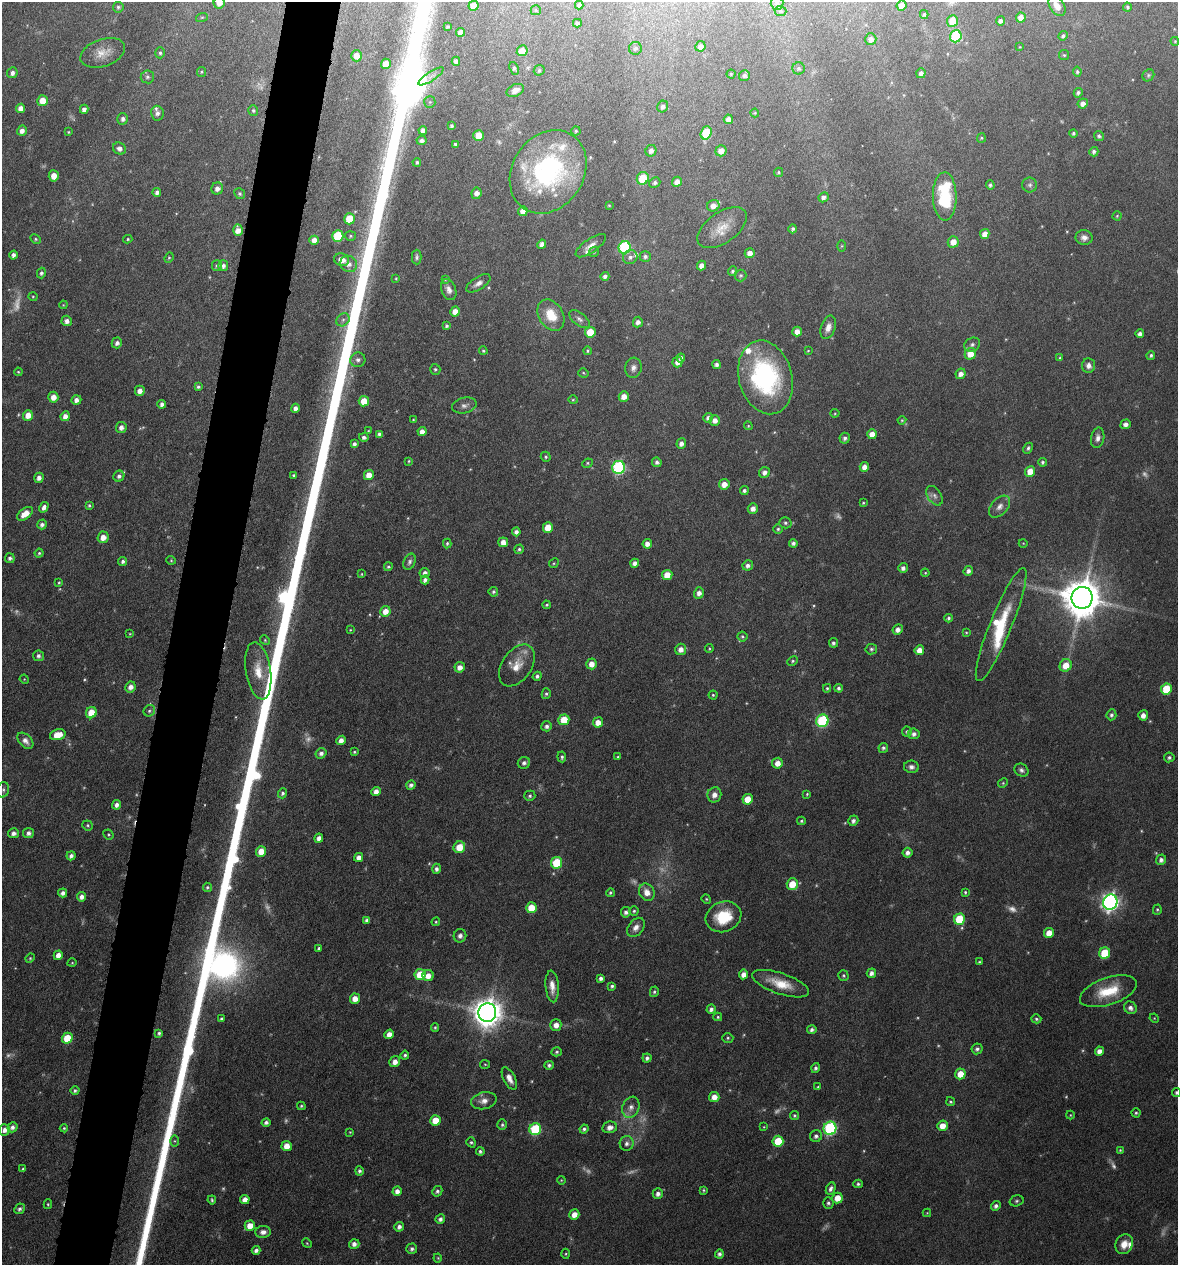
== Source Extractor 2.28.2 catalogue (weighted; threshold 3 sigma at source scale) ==
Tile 7 of 4 x 4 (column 3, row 2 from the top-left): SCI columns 2477-3652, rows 2532-3794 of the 5073 x 5061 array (HDU 1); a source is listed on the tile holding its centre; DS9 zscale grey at full resolution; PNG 1180 x 1267 px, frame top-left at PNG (2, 2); each listed source drawn as its Kron ellipse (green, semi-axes under 4 px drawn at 4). Shown black and unused: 5% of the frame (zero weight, under 4 of 8 exposures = <1% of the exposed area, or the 3 px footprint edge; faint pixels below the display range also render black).
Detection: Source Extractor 2.28.2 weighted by HDU 2 'WHT'; one run over the whole footprint, this tile lists its part. Background 0.0822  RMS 0.0036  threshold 0.0149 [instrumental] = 3 sigma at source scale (4.09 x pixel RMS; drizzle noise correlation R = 1.36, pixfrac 0.8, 0.05/0.05 arcsec/px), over >= 5 px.
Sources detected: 490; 31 too faint to see at this stretch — neither listed nor drawn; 11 inside a brighter listed object's ellipse — not listed separately; the other 448 listed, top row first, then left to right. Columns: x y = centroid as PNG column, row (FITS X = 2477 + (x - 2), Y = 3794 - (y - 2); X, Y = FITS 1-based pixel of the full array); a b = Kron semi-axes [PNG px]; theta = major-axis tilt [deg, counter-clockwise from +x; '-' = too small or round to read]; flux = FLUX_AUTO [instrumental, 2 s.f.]
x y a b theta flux
219 3 6 5 - 2.6
777 3 6 6 - 0.82
579 5 4 4 - 1
473 6 5 5 - 4.5
902 6 5 5 - 4.2
1057 6 11 7 -55 2.5
118 7 5 5 - 0.65
1127 7 4 4 - 0.5
536 10 5 5 - 0.4
780 11 6 5 - 0.53
924 14 4 3 - 0.52
202 17 6 4 18 0.43
1021 17 5 4 - 2.7
952 21 6 5 - 6.1
1000 21 4 4 - 1
577 23 4 4 - 0.56
448 27 3 3 - 0.45
461 32 4 4 - 2.2
956 36 6 6 - 23
1063 36 5 4 - 0.7
871 39 6 5 - 1.8
1175 41 4 3 - 0.35
700 46 5 5 - 1.7
1020 47 3 3 - 0.24
635 48 6 6 - 0.87
522 51 5 5 - 3.9
103 53 23 13 19 4.9
160 53 5 4 - 0.64
1064 55 5 5 - 0.46
357 56 5 5 - 3.5
456 61 4 4 - 1.3
386 64 5 5 - 5.4
514 68 7 4 -67 0.74
799 68 6 6 - 0.83
539 70 6 5 - 0.51
201 72 5 4 - 0.43
1077 72 5 4 - 0.6
12 73 5 5 - 1.3
921 73 5 4 - 1.4
731 74 4 4 - 0.42
744 75 5 5 - 0.84
1148 75 6 5 - 0.6
431 76 15 4 33 1.5
147 77 7 6 - 0.89
515 90 9 6 26 2.1
1078 93 5 4 - 0.88
43 101 5 5 - 4.7
430 102 6 5 - 0.51
1083 103 5 5 - 1.6
663 106 6 5 - 1.2
21 108 4 4 - 2.5
84 109 4 4 - 1.5
253 110 5 4 - 0.6
157 113 7 6 - 1.4
755 113 4 4 - 0.32
123 119 5 5 - 1.2
728 119 5 4 - 2.1
452 126 4 3 - 0.7
423 130 4 4 - 1.6
22 131 5 4 - 1.6
576 131 4 4 - 0.5
68 132 4 3 - 0.33
706 133 7 5 71 13
1073 133 4 4 - 0.65
479 135 5 5 - 4.8
1099 136 5 5 - 0.85
981 138 5 4 - 0.38
422 140 5 4 - 1.1
455 145 4 3 - 0.64
119 149 7 6 - 1.5
651 151 6 5 - 1.4
721 151 6 5 - 3
1094 152 5 4 - 0.97
417 162 4 4 - 0.62
548 172 44 35 56 54
779 172 4 4 - 0.49
54 176 5 5 - 3.4
643 178 6 5 - 8.5
677 182 5 5 - 2.7
655 183 5 5 - 0.84
990 185 5 4 - 0.67
1030 185 7 7 - 1
217 189 6 6 - 1.8
157 192 4 4 - 1.3
476 193 6 5 - 2
240 194 5 5 - 0.67
945 196 24 12 -89 21
824 197 5 4 - 1.4
609 205 3 2 - 0.27
713 206 6 5 - 2.4
523 211 5 4 - 3.3
1117 216 4 4 - 0.4
349 219 5 5 - 11
722 228 28 15 35 6.9
793 229 4 4 - 0.79
238 230 5 5 - 2.4
985 234 5 4 - 2.7
338 236 6 5 - 18
350 236 5 5 - 0.51
1084 237 8 7 - 1.7
35 239 5 4 - 0.49
128 239 4 4 - 0.45
314 240 5 4 - 2.6
953 242 5 5 - 3.5
542 244 5 4 - 1.6
591 246 18 7 35 2.3
842 246 6 4 89 0.4
625 247 6 6 - 38
594 252 5 4 - 0.44
750 253 5 5 - 2.2
13 255 4 4 - 1.3
417 257 7 5 90 0.73
630 257 7 6 - 1.2
645 257 5 5 - 0.97
169 258 5 4 - 0.44
342 260 8 6 -19 3.6
349 264 9 7 -44 2.1
217 265 5 5 - 0.65
223 266 5 5 - 1.1
701 266 5 4 - 1.9
733 271 5 4 - 0.69
41 273 5 4 - 0.88
741 275 6 6 - 0.58
605 276 4 4 - 1.1
396 278 4 3 - 0.28
445 279 4 3 - 0.36
478 283 14 6 32 1.7
449 290 11 7 -70 1.8
33 297 4 4 - 0.37
63 305 4 3 - 0.29
455 312 5 4 - 3
551 315 17 12 -58 7.1
579 319 12 6 -38 1.1
343 320 7 6 - 1.1
67 321 5 5 - 1.7
638 322 5 5 - 1.5
447 326 4 3 - 0.76
828 327 12 7 72 2.2
590 332 5 5 - 6.5
797 332 5 4 - 2.5
1140 334 4 4 - 1.2
117 343 5 5 - 1.3
972 345 8 6 30 0.95
483 351 4 4 - 0.49
587 351 4 3 - 0.44
808 351 3 3 - 0.28
970 354 6 5 - 4.2
1151 355 4 4 - 0.64
681 358 4 4 - 1.1
1060 358 4 4 - 0.32
358 360 7 7 - 1.3
677 362 5 5 - 2.2
716 364 4 4 - 1
1088 366 7 6 - 1.8
633 368 10 8 77 1.7
435 369 5 5 - 0.59
18 372 4 3 - 0.34
583 373 5 4 - 0.41
961 374 5 5 - 1.9
765 377 37 26 -75 47
198 387 4 4 - 0.67
140 391 5 5 - 2
624 396 5 5 - 2.9
53 397 5 5 - 2.8
76 400 5 4 - 1.6
573 400 4 4 - 0.36
364 401 5 5 - 4.7
162 404 4 4 - 1.4
464 405 12 7 13 1.6
295 408 4 4 - 1.5
835 413 4 4 - 0.35
28 415 5 5 - 3.4
65 416 5 4 - 2.1
708 418 5 4 - 1
413 420 3 3 - 0.27
715 420 5 5 - 2.1
902 420 4 4 - 0.39
1126 424 5 4 - 1.5
748 426 4 4 - 0.35
121 427 6 5 - 1.7
368 431 4 3 - 0.3
422 431 4 4 - 1.9
379 434 4 3 - 0.86
872 434 5 5 - 3.4
364 437 5 4 - 0.99
845 438 5 5 - 1.1
1098 438 10 6 80 1.6
681 443 5 4 - 1.5
354 444 4 4 - 1.1
1028 448 6 4 64 0.76
546 457 5 4 - 0.61
409 461 4 4 - 0.33
657 462 5 4 - 1
1043 462 4 4 - 0.65
587 463 5 4 - 0.5
619 467 6 6 - 47
864 467 5 4 - 2.1
1030 471 5 5 - 4.8
764 472 6 5 - 1.7
294 475 3 3 - 0.54
369 475 5 5 - 3.6
119 476 5 5 - 1
39 478 5 4 - 1.6
724 484 5 5 - 3
744 491 4 4 - 0.86
934 496 11 7 -58 1.4
863 503 4 4 - 0.37
89 505 3 3 - 0.49
44 507 5 4 - 1.6
999 507 13 8 47 2
753 509 5 5 - 1.8
25 514 9 5 35 4.4
785 523 6 5 - 0.7
42 524 5 4 - 1.2
548 527 5 5 - 6.3
778 529 5 5 - 0.59
516 532 4 4 - 1.4
103 537 6 5 - 3
503 542 5 5 - 2.6
447 543 5 3 - 0.53
793 543 4 4 - 1
1023 543 4 3 - 0.24
647 544 5 4 - 1.9
519 549 5 4 - 0.64
39 553 4 4 - 0.51
10 558 5 5 - 0.96
171 560 5 4 - 0.41
123 561 4 4 - 0.96
410 562 8 5 66 0.96
554 563 5 4 - 0.42
635 563 4 4 - 1.5
748 565 5 5 - 1.3
388 567 4 4 - 0.58
903 568 5 4 - 1.2
968 571 5 4 - 1.2
425 573 5 5 - 1.4
925 573 4 3 - 0.34
362 574 4 2 - 0.23
667 575 5 5 - 4.8
425 580 4 4 - 1.1
59 583 4 3 - 0.4
493 592 5 4 - 0.7
699 593 5 5 - 1.8
1082 598 11 10 - 1100
547 605 4 3 - 0.49
385 611 5 5 - 3.2
949 618 4 4 - 0.7
1001 625 61 11 68 15
350 630 4 3 - 0.28
898 630 5 5 - 1.8
966 633 4 3 - 0.33
130 634 4 3 - 0.29
742 637 5 5 - 0.57
265 640 5 4 - 0.39
833 643 5 4 - 0.84
681 649 6 5 - 2.2
709 649 4 3 - 0.35
871 649 6 5 - 0.66
919 650 5 4 - 3
38 656 5 5 - 1.1
793 661 5 4 - 0.51
591 664 5 5 - 3
517 665 23 14 56 6.1
1066 665 6 6 - 5.3
460 667 5 5 - 2.3
258 671 29 12 -81 7.3
537 676 4 4 - 0.88
24 679 5 4 - 0.3
130 687 6 5 - 1.8
827 688 4 3 - 0.43
838 688 4 4 - 0.86
1166 689 6 5 - 13
546 694 5 4 - 0.59
713 695 4 4 - 0.46
149 711 6 5 - 0.64
91 713 6 5 - 5.7
1111 715 5 5 - 0.86
1143 715 5 5 - 2.3
564 720 5 5 - 7.9
822 721 6 6 - 33
598 722 5 5 - 2.9
547 726 5 5 - 1.3
907 731 5 5 - 0.61
914 734 6 5 - 1.2
58 735 8 5 15 5
341 740 5 4 - 2
25 741 9 6 -46 1.9
883 748 5 4 - 0.85
354 752 3 3 - 0.39
321 753 5 5 - 1.3
562 757 5 4 - 0.64
618 757 4 3 - 0.37
1169 757 5 5 - 0.82
524 763 6 6 - 1.1
777 763 5 5 - 2.8
911 767 7 6 - 1.4
1021 770 7 6 - 0.98
1003 783 5 4 - 0.43
411 785 5 4 - 1.2
3 790 8 6 76 0.88
376 791 5 4 - 2.1
282 793 5 4 - 0.82
807 794 4 4 - 0.37
714 795 7 7 - 2
530 796 5 5 - 0.67
748 799 5 5 - 6
117 805 4 4 - 1.4
801 821 4 4 - 0.45
853 821 5 5 - 1.1
88 825 5 5 - 0.53
13 833 5 5 - 1.4
28 833 5 5 - 1.3
108 835 5 4 - 0.43
319 838 4 4 - 1.9
459 847 6 5 - 5.6
261 851 5 5 - 4.5
907 853 5 5 - 1.5
71 856 5 4 - 1.2
359 857 4 4 - 1.9
1161 860 5 5 - 1.4
556 863 6 5 - 12
436 869 5 4 - 1.2
792 884 6 5 - 5.9
207 887 5 4 - 0.55
647 892 9 7 -63 2.9
965 892 3 3 - 0.45
63 893 4 4 - 1.4
610 893 4 4 - 0.54
82 897 5 4 - 1.6
706 899 5 4 - 0.39
1110 902 8 7 - 150
531 908 5 5 - 6
1157 910 5 4 - 0.49
634 911 4 4 - 0.58
626 912 5 5 - 1.2
723 917 18 15 21 13
959 919 6 5 - 13
367 920 4 4 - 1.1
436 922 4 4 - 0.37
636 927 11 7 54 2.1
1049 933 5 5 - 3.7
460 936 7 6 - 1.2
319 948 4 3 - 0.58
1105 953 6 5 - 12
58 955 5 4 - 2.4
30 958 5 4 - 0.43
979 962 3 3 - 0.42
72 963 4 3 - 0.28
871 973 5 4 - 1.5
743 974 5 4 - 2.3
420 975 5 5 - 8.3
843 975 5 5 - 0.49
428 976 5 5 - 2.8
601 978 4 4 - 1.2
781 984 30 10 -19 7.8
552 986 16 6 -85 3
612 986 4 3 - 0.67
1108 991 30 13 19 12
654 992 5 4 - 0.57
355 999 5 5 - 3.3
1130 1008 7 6 - 1.4
711 1009 5 4 - 1.2
487 1013 9 9 - 520
718 1017 4 4 - 0.49
1154 1018 5 4 - 0.3
221 1019 4 3 - 0.57
1036 1019 5 4 - 0.61
556 1025 6 5 - 2.5
435 1028 4 3 - 0.5
812 1030 5 4 - 0.99
159 1033 4 4 - 0.73
389 1034 5 4 - 2.5
67 1038 5 5 - 7.3
728 1038 5 5 - 0.54
977 1049 6 5 - 0.99
1099 1051 4 4 - 1.8
557 1052 5 4 - 0.57
405 1055 4 4 - 0.68
647 1058 4 4 - 1
395 1062 6 5 - 2.3
485 1064 5 4 - 0.41
549 1065 4 4 - 0.86
815 1068 5 4 - 0.88
960 1074 5 5 - 4.9
509 1079 12 6 -62 2.4
818 1087 3 3 - 0.44
75 1091 4 4 - 0.76
1177 1092 4 4 - 0.78
714 1097 5 5 - 3.2
484 1101 13 8 13 2.5
950 1102 4 4 - 0.46
301 1106 4 4 - 0.48
631 1107 11 8 69 2.3
1136 1113 4 4 - 0.55
794 1115 4 4 - 0.52
1070 1115 4 4 - 0.31
435 1120 5 5 - 5.5
266 1122 4 4 - 1.1
502 1125 5 5 - 0.66
942 1126 5 5 - 3.3
12 1127 5 4 - 1.3
610 1127 7 6 - 2
764 1127 4 3 - 0.27
64 1128 4 4 - 0.47
830 1128 7 6 - 49
535 1129 6 6 - 26
584 1129 4 4 - 0.83
4 1130 5 5 - 1.6
350 1132 4 3 - 0.29
816 1136 6 6 - 1.1
175 1141 6 4 -89 0.48
778 1141 5 5 - 9.4
471 1142 5 4 - 0.57
627 1143 7 7 - 1.4
287 1146 5 5 - 3.6
1120 1150 4 4 - 0.38
480 1151 4 4 - 0.77
23 1169 4 4 - 0.53
359 1171 4 4 - 0.85
561 1180 4 3 - 0.29
858 1184 5 4 - 0.64
831 1189 6 4 66 1.2
704 1190 4 3 - 0.42
397 1191 5 4 - 1.8
437 1191 5 4 - 0.79
658 1194 5 5 - 1.4
837 1198 5 5 - 4.3
245 1199 5 4 - 2.5
212 1200 4 3 - 0.48
1016 1201 7 5 16 0.68
828 1203 5 5 - 0.84
48 1204 5 4 - 0.46
996 1206 5 4 - 1.1
19 1209 6 4 44 1
927 1213 4 4 - 0.31
574 1215 5 5 - 3.1
440 1219 5 4 - 1.1
250 1226 5 5 - 3.7
399 1227 5 4 - 1.4
263 1232 8 6 1 1.7
307 1243 5 4 - 0.4
354 1244 5 5 - 1.5
1124 1244 10 8 63 3.7
412 1249 5 5 - 1.1
256 1250 4 4 - 1.2
566 1254 5 3 - 0.37
719 1254 4 4 - 0.95
438 1258 4 4 - 0.33
Isophote crosses this tile's border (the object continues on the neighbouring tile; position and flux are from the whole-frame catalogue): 2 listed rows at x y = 219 3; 1177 1092